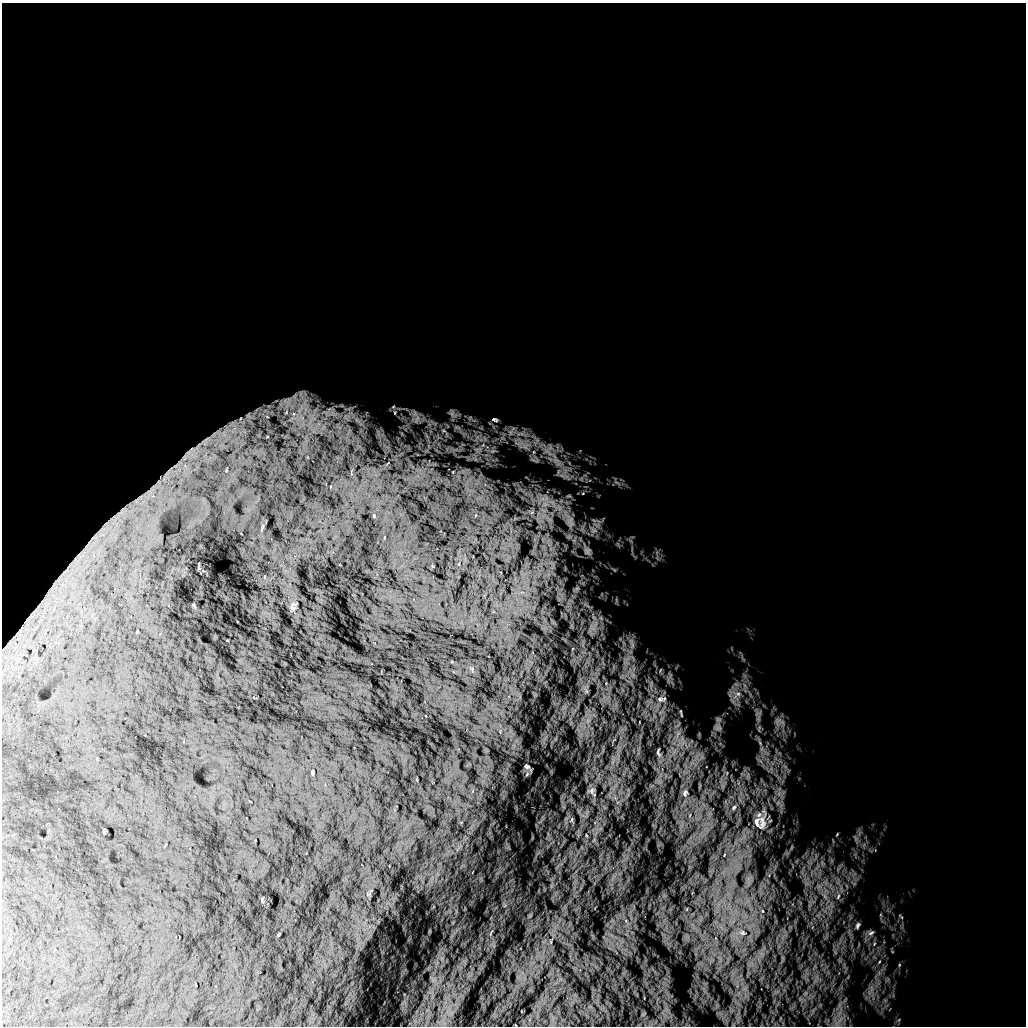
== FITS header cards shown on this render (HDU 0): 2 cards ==
NAXIS1  =                 1024 /
NAXIS2  =                 1024 /

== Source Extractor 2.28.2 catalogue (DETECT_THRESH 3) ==
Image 1024 x 1024 px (HDU 0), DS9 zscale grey, 1 PNG px = 1 image px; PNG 1028 x 1028 px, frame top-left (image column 1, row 1024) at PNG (2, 3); no overlay
Background 5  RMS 820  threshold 2470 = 3 sigma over >= 5 px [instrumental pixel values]
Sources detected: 43; all 43 listed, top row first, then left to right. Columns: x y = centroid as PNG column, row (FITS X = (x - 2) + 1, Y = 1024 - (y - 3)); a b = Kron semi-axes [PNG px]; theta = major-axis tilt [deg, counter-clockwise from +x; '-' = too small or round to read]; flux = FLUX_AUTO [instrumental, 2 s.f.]
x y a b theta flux
287 402 20 15 84 1.1e+06
395 412 8 5 85 1.3e+05
452 413 16 8 -57 3.7e+05
267 416 9 6 -48 2.9e+05
249 417 20 16 -60 1.2e+06
292 419 18 8 21 7.3e+05
417 419 15 7 68 4.0e+05
241 420 18 13 -54 1.0e+06
495 420 9 6 -14 1.5e+05
225 432 46 25 24 3.6e+06
525 446 12 9 43 4.6e+05
533 452 7 4 89 1.3e+05
556 461 59 10 -62 1.8e+06
545 504 10 8 52 4.7e+05
532 512 7 4 19 1.0e+05
594 531 7 4 19 1.5e+05
587 551 9 7 -87 1.8e+05
293 608 12 4 -52 1.7e+05
594 617 9 3 -45 1.3e+05
632 644 17 4 -73 2.3e+05
660 670 7 2 69 5.6e+04
737 694 18 11 43 8.5e+05
660 699 12 9 -7 3.8e+05
681 713 7 2 -80 5.7e+04
778 721 13 10 36 4.3e+05
718 728 10 9 - 2.8e+05
760 743 10 5 -55 2.1e+05
658 752 7 2 -88 6.9e+04
527 766 4 3 - 8.1e+04
592 791 10 8 80 1.8e+05
685 793 8 5 65 1.1e+05
734 807 7 4 53 9.4e+04
572 819 6 4 71 6.5e+04
757 822 17 8 -76 3.7e+05
762 823 33 12 82 8.5e+05
837 834 5 3 - 4.8e+04
586 835 4 2 - 3.6e+04
838 897 9 4 64 1.5e+05
762 911 5 3 - 5.4e+04
857 925 8 4 64 1.1e+05
743 933 11 7 -19 3.2e+05
871 933 10 5 32 1.7e+05
899 965 5 3 - 5.0e+04